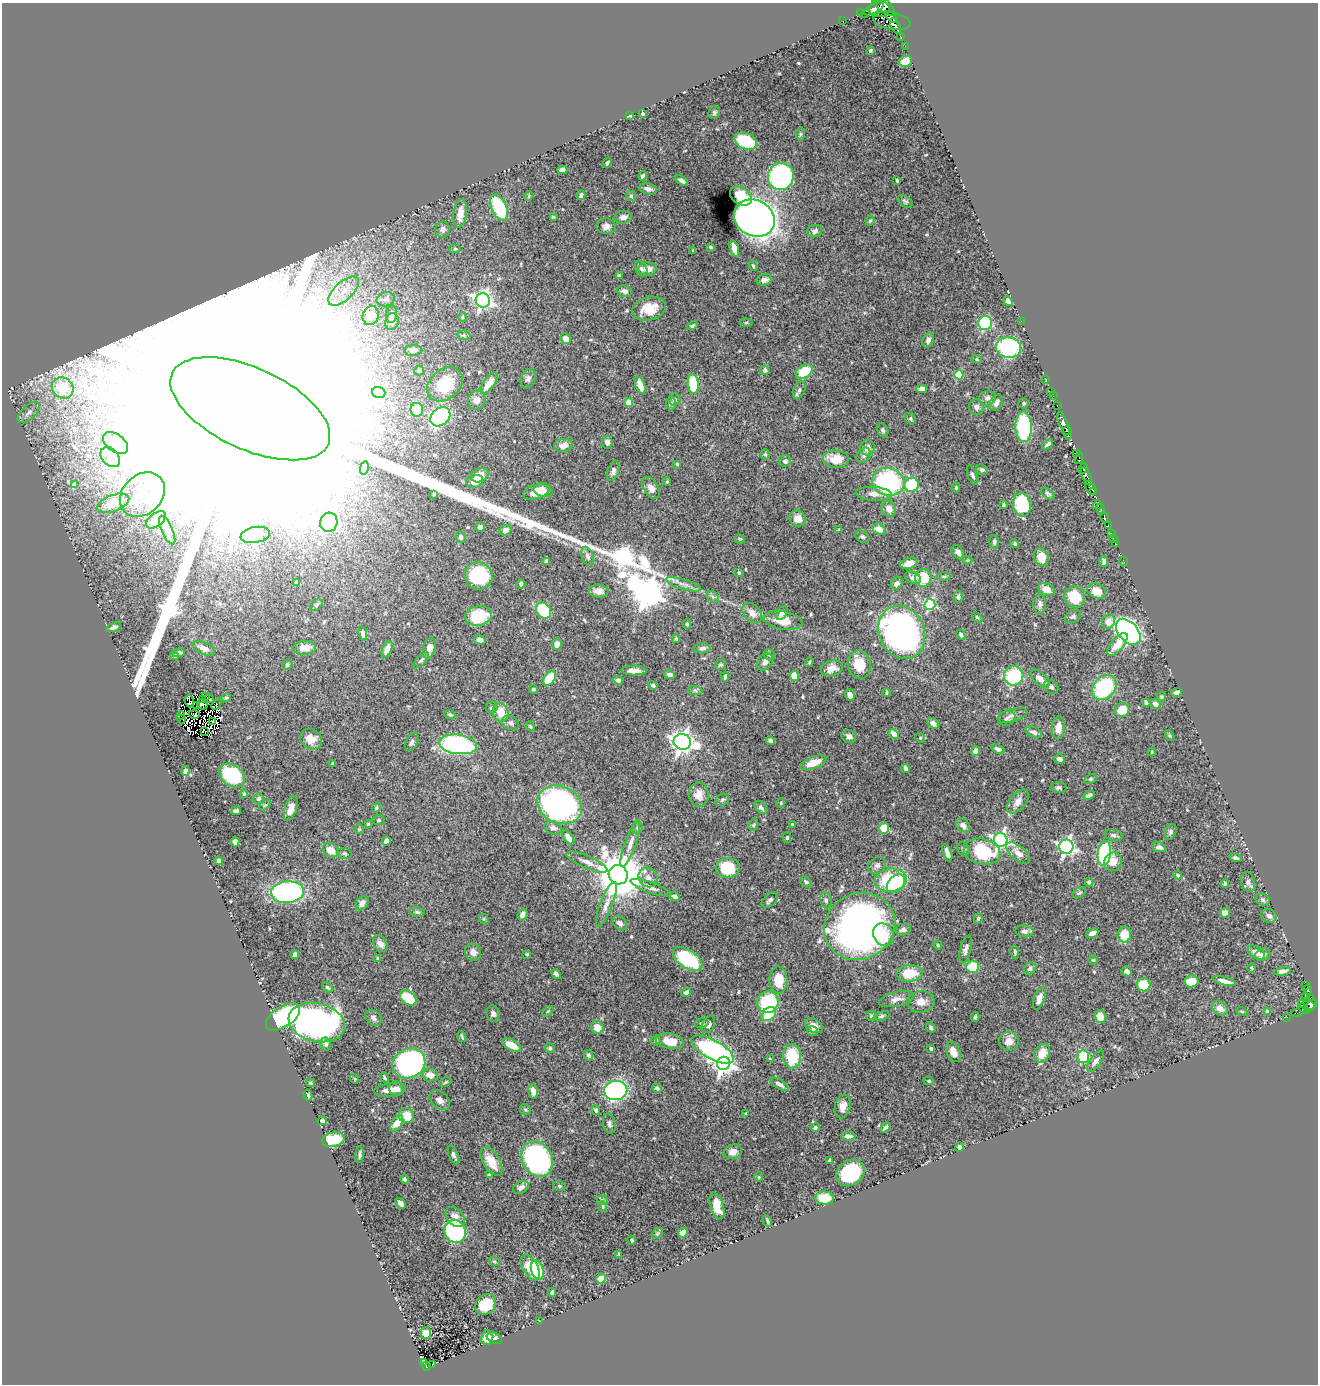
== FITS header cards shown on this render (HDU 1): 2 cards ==
NAXIS1  =                 1316
NAXIS2  =                 1382

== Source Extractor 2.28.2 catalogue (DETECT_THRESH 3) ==
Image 1316 x 1382 px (HDU 1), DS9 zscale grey, 1 PNG px = 1 image px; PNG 1320 x 1386 px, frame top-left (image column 1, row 1382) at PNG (2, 3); each listed source drawn as its Kron ellipse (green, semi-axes under 4 px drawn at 4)
Background 0.839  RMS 0.021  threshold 0.0642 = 3 sigma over >= 5 px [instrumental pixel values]
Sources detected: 547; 15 with non-positive FLUX_AUTO (blend fragments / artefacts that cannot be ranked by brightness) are neither listed nor drawn; of the other 532, the 500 brightest by FLUX_AUTO listed and drawn (32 fainter detections omitted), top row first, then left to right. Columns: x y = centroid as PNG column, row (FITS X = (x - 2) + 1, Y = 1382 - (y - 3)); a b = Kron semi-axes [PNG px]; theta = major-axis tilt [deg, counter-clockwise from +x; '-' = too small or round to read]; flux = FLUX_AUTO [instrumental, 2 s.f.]
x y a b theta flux
883 5 14 6 -42 1100
874 9 11 4 28 1100
879 9 10 8 -3 1000
861 13 3 2 - 18
865 14 4 2 - 94
892 18 7 3 -45 360
843 21 2 2 - 7.5
892 21 19 8 -11 540
896 26 8 4 -62 300
900 36 3 2 - 35
905 46 2 2 - 4.8
870 51 3 3 - 1.9
905 61 7 5 18 17
714 112 6 5 - 3
643 114 3 3 - 2
630 116 4 3 - 2.8
800 134 6 4 89 2.3
746 141 12 8 -25 75
607 163 5 3 - 3
562 170 5 4 - 7.2
643 176 4 3 - 2.9
781 176 14 13 - 260
681 181 7 4 -35 4.5
897 181 4 3 - 2
648 189 9 5 -12 6.1
581 195 4 4 - 4.9
529 196 5 4 - 1.5
631 196 5 5 - 2.1
741 196 12 8 -33 29
905 201 8 5 -34 2.9
499 208 14 7 -66 110
460 213 14 7 83 13
553 217 3 3 - 1.8
623 217 9 6 6 7.6
754 218 21 18 -28 1400
870 221 5 3 - 2
606 226 10 8 -2 7
443 229 8 7 - 7.2
815 231 8 6 15 4
710 247 3 3 - 3
734 248 9 4 -72 15
455 249 6 4 0 1.9
693 250 4 4 - 1.5
753 266 5 4 - 1.7
641 268 8 5 -62 3.6
647 269 9 6 6 13
619 275 4 3 - 2.9
764 280 8 5 17 7.1
344 291 19 9 43 23
624 291 7 5 -15 7.3
386 299 9 7 16 5.5
483 300 7 7 - 520
1008 301 5 4 - 6.8
649 309 17 12 14 32
391 314 9 5 84 5.4
371 315 9 8 - 28
463 317 5 3 - 1.6
1021 321 2 2 - 28
392 322 8 6 79 10
746 323 6 3 -7 1.7
985 323 7 7 - 140
692 326 5 4 - 2.6
464 335 6 4 -8 2.4
566 339 5 5 - 13
928 340 7 5 63 5.3
1009 348 12 10 -11 150
413 350 9 5 1 5.1
977 359 5 4 - 1.8
419 370 5 5 - 3.2
765 370 5 4 - 3.6
804 371 9 6 33 43
959 375 5 4 - 56
528 379 10 7 70 5.2
1046 379 3 2 - 4.4
489 383 12 5 53 17
445 384 20 15 40 47
693 384 10 5 -85 68
640 385 9 5 -71 19
63 388 11 10 - 37
921 389 5 4 - 6.9
799 390 9 6 67 4.5
1050 391 3 2 - 19
379 392 7 5 -18 57
1053 396 2 2 - 3.2
987 398 8 7 - 6
477 400 9 8 - 8.1
674 400 6 6 - 2.9
996 402 8 6 55 7.5
629 403 4 4 - 23
1024 403 5 5 - 2
671 404 7 5 -90 2.9
1057 405 3 2 - 8.2
976 407 8 7 - 5.6
250 409 86 40 -25 980000
417 410 7 6 - 33
29 412 13 7 43 9.3
440 417 11 8 40 260
910 419 6 5 - 2.4
1063 424 12 4 -68 730
1024 427 15 8 -88 120
883 430 7 5 -68 3.2
1068 433 7 4 -79 60
607 442 6 5 - 5.8
116 443 14 8 -37 14
1048 444 6 3 39 3.3
563 445 9 6 14 13
867 448 7 7 - 10
765 454 5 4 - 2.2
1076 454 4 3 - 190
864 455 8 6 54 4.8
110 457 11 8 -46 18
1079 458 6 3 73 330
836 459 13 8 -3 28
785 461 5 5 - 4.4
677 464 4 4 - 1.5
364 468 7 4 78 9.6
1083 469 6 3 62 27
982 470 6 5 - 3.8
613 471 10 5 70 5.1
480 475 9 7 23 14
972 475 10 5 -69 4
1087 476 9 3 -66 180
475 481 8 6 12 16
667 482 4 4 - 1.6
888 482 16 13 -16 190
74 484 4 3 - 2.2
912 485 7 7 - 71
651 488 12 7 -57 12
956 488 5 4 - 1.6
1090 488 7 4 -65 1400
543 491 9 6 -14 8.3
536 492 14 7 20 23
1093 492 3 2 - 310
434 494 4 3 - 2.1
874 494 18 7 -4 12
1048 494 7 4 -37 2.7
142 495 25 19 43 45
113 503 17 8 21 23
1003 505 4 3 - 2.2
1022 505 12 8 -79 84
1098 505 4 2 - 130
889 509 8 7 - 9.7
1101 509 5 3 - 250
1104 517 6 3 -72 130
798 518 8 7 - 13
156 520 11 6 38 16
329 522 9 8 - 100
1108 525 3 2 - 46
480 527 5 4 - 4.3
839 529 4 3 - 1.6
879 529 7 5 -20 17
167 530 15 5 -66 9.7
505 530 6 5 - 7.9
1111 534 3 3 - 22
255 535 15 8 10 9.2
461 537 6 4 -70 3.8
862 537 7 5 -31 3.2
1113 538 2 2 - 6
740 539 5 4 - 2.5
994 542 6 4 -80 3.1
1115 543 3 2 - 7.8
1015 544 5 4 - 2.3
958 552 8 5 -57 6
588 556 10 6 -69 5.6
1041 557 9 7 -71 17
968 560 5 4 - 1.6
547 561 4 4 - 4.2
1104 561 6 4 83 4.2
1124 562 4 2 - 10
909 563 9 5 17 12
739 573 4 3 - 2.2
478 576 14 13 - 86
944 576 7 4 7 2.3
913 578 8 5 -25 6.5
923 578 9 8 - 52
297 582 4 4 - 4.5
897 583 6 5 - 6
521 584 4 3 - 3.2
683 584 18 5 -16 9.2
1046 589 8 6 -20 13
599 591 10 6 -4 12
1097 591 9 7 -23 19
713 597 6 5 - 2.8
958 597 6 4 -86 3.5
1074 597 11 10 - 49
1040 604 10 6 -90 4.9
316 605 7 5 50 2.9
930 605 6 5 - 140
544 611 9 7 -53 87
752 613 11 8 -48 11
782 613 7 5 58 5.6
479 616 14 9 11 57
1073 616 8 6 27 3.7
977 617 6 4 -40 2.1
783 620 19 9 -9 24
1108 622 7 6 - 12
687 624 5 4 - 2
114 627 8 4 20 4.7
902 632 27 22 -67 630
1128 632 15 9 -48 680
363 633 7 4 -79 4.6
961 635 5 3 - 3.4
676 639 4 3 - 1.7
480 640 6 4 -13 6
557 644 6 5 - 9.9
1117 644 14 6 49 21
204 648 12 6 -26 10
304 648 11 7 2 17
429 648 10 6 74 14
702 648 8 5 3 4.9
387 649 9 4 67 9.5
179 653 6 4 6 4.5
769 655 6 5 - 2.1
174 656 4 3 - 2
421 660 10 4 47 3.4
765 662 9 7 50 5.4
809 662 5 3 - 1.7
287 665 5 4 - 2.5
721 665 5 5 - 2.1
859 665 14 11 -77 30
832 668 11 7 16 14
634 671 13 5 -1 11
670 675 5 4 - 5
794 676 5 4 - 26
1014 676 10 9 - 98
725 677 4 3 - 2.2
549 678 8 5 52 50
1040 679 11 6 -43 11
618 680 5 4 - 4.7
653 685 5 4 - 3.2
1051 687 8 6 -37 3.9
1104 687 14 10 48 110
533 689 4 4 - 2.1
695 690 7 4 -1 2.8
886 692 4 2 - 1.8
1176 693 5 3 - 3.4
850 695 6 4 -72 8.3
205 697 2 2 - 1.8
1161 697 5 4 - 2
226 698 5 3 - 1.8
202 699 3 2 - 2
209 699 5 2 - 6.1
189 701 6 3 -86 9
1146 703 4 3 - 2.2
202 704 5 5 - 3.5
216 704 6 4 47 10
1155 704 6 5 - 6.3
197 705 2 2 - 1.5
492 708 6 6 - 2.8
1122 710 7 6 - 26
501 712 9 8 - 21
194 714 5 2 - 4.3
181 715 4 3 - 15
450 715 6 4 -22 2.6
1013 715 15 6 16 6.4
1007 718 9 7 22 3.7
181 719 5 3 - 19
213 722 4 2 - 2.6
511 723 9 6 -25 4.7
933 723 6 4 -36 6
530 726 5 4 - 2
1058 727 11 6 86 15
204 731 4 2 - 1.7
1034 732 9 5 -21 6
894 734 5 4 - 15
849 736 7 6 - 4.8
1170 736 6 3 -59 1.8
920 738 5 4 - 1.8
311 739 11 10 - 20
771 741 4 3 - 3.7
412 742 9 5 60 4.9
682 742 9 8 - 1000
458 744 19 9 -8 310
998 749 6 4 -21 4.2
976 751 5 4 - 6.8
1152 752 4 4 - 1.7
1060 759 5 4 - 6
332 763 3 3 - 1.8
814 763 14 6 21 21
905 768 4 3 - 3.6
185 771 5 4 - 5.4
232 775 14 10 -38 96
1090 779 7 4 26 2.1
1059 787 8 5 -4 3.2
244 794 4 3 - 1.9
699 795 12 10 -89 14
1089 795 6 3 25 2.8
259 799 5 5 - 3.4
722 800 7 5 30 3.1
1018 802 14 8 51 11
781 803 4 4 - 1.6
265 805 6 4 43 1.9
560 805 23 18 -25 380
291 808 13 6 72 13
376 808 5 4 - 2.2
761 808 7 5 -49 4.9
236 811 5 4 - 3.7
379 820 6 5 - 2
368 824 3 3 - 1.5
753 825 6 4 71 2.1
793 825 3 3 - 2.3
963 825 8 6 -46 7.1
553 828 9 6 -18 5.2
637 828 6 5 - 2.8
884 828 5 5 - 32
359 829 4 4 - 1.7
1170 832 8 5 65 3
1114 835 9 5 -12 4.1
568 837 8 5 -54 10
787 838 5 4 - 2.4
1001 840 7 6 - 420
386 841 5 4 - 7.4
235 842 5 4 - 7.7
630 844 24 5 70 11
1066 847 7 7 - 430
1159 847 7 5 -12 5.5
963 849 7 5 -62 3.9
331 850 8 6 -35 16
982 852 18 13 -13 88
345 853 7 5 -19 2.4
947 853 9 3 -70 6
1018 853 14 7 -40 14
1104 853 12 6 83 210
1235 858 6 4 -18 3.9
219 861 4 4 - 3.7
587 862 22 6 -23 11
1113 862 9 8 - 17
877 866 9 7 32 5.7
728 868 12 9 3 61
618 875 10 9 - 7400
1178 875 4 4 - 2.2
648 877 10 9 - 9
891 880 16 11 10 120
806 882 6 4 -41 3
1089 882 4 3 - 2.9
1248 882 10 7 -71 5.5
1225 883 4 3 - 1.7
896 884 11 7 48 54
650 888 21 5 -20 9.3
287 892 16 11 5 290
1079 893 7 5 30 2.5
674 896 6 4 -24 3.5
770 900 9 5 41 5
826 900 8 5 -78 4
1263 900 7 5 -32 2.8
362 903 8 5 53 7.3
606 905 24 6 69 12
417 912 8 5 -11 3
1225 913 5 4 - 8.7
522 915 6 4 69 9.7
1269 916 8 6 -33 5.4
978 918 5 4 - 2.4
484 919 5 4 - 2
620 923 8 6 -39 6
860 926 36 33 29 750
903 929 8 5 12 6.3
1025 931 9 6 -4 5.3
1092 933 6 4 26 8.1
883 935 12 10 -60 24
1124 935 7 6 - 29
380 944 9 6 -55 7.9
938 945 5 3 - 1.7
966 949 14 5 76 6
473 952 9 7 -64 8.3
1015 952 6 4 -81 2.2
1256 952 9 5 -33 13
295 954 4 4 - 4.8
527 954 4 4 - 1.7
1263 955 7 6 - 4.2
377 958 4 3 - 1.7
687 959 17 9 -34 110
1093 960 5 4 - 1.8
973 967 6 6 - 47
1030 968 7 5 43 3.8
1252 968 5 3 - 1.5
1127 971 5 5 - 6.4
1282 971 8 3 10 5.6
910 973 13 8 5 38
556 974 5 4 - 3.6
778 980 13 9 -89 33
1191 981 7 6 - 23
1225 981 11 4 -14 8.9
1144 985 7 6 - 52
1305 986 4 3 - 25
327 987 6 4 -44 2.7
1308 990 4 3 - 79
686 992 5 4 - 4.9
1306 997 3 2 - 5
408 998 9 6 -38 43
896 999 18 7 13 11
1039 999 11 5 71 10
1311 999 3 2 - 28
768 1002 11 10 - 120
921 1002 13 11 7 14
1307 1004 8 5 -19 69
1311 1006 7 3 44 320
1220 1008 8 6 -36 11
1303 1009 6 3 -48 35
548 1011 6 3 44 1.6
1242 1011 6 3 -20 1.7
1267 1011 4 3 - 1.9
1298 1012 7 4 21 31
493 1014 8 6 -67 5.1
769 1014 8 6 45 37
872 1016 5 5 - 3.3
881 1016 8 4 19 3.1
283 1017 19 10 34 240
975 1017 5 3 - 2.4
1100 1017 6 5 - 20
1287 1017 3 2 - 1.5
373 1018 9 7 -41 4.9
317 1022 28 19 -13 720
702 1023 7 5 15 2.3
708 1024 9 6 65 5.2
814 1026 9 6 -31 8.5
597 1027 7 6 - 17
931 1028 5 4 - 2.4
812 1031 5 4 - 3.6
462 1036 5 2 - 1.9
656 1041 5 5 - 2.7
670 1041 14 7 -10 24
1009 1041 10 9 - 12
326 1044 6 5 - 4.4
511 1045 10 5 -28 22
550 1048 5 5 - 2.3
931 1048 4 3 - 2.5
713 1050 23 9 -28 450
953 1052 10 6 -64 15
1042 1053 10 7 65 21
589 1055 5 4 - 3.8
792 1056 12 9 -88 64
1083 1056 6 6 - 61
770 1059 4 3 - 1.7
1095 1061 12 5 54 5.9
409 1063 17 14 30 420
723 1063 6 6 - 780
430 1075 8 6 -7 11
384 1077 5 3 - 2
354 1079 5 4 - 1.6
929 1081 5 4 - 2.1
446 1082 6 4 36 1.9
310 1083 5 3 - 1.9
779 1084 10 4 -30 6.9
657 1088 5 4 - 3.5
396 1089 8 7 - 7.7
390 1090 16 6 7 13
616 1090 11 9 2 340
533 1091 7 4 -76 10
308 1095 6 3 -76 2.2
440 1100 12 8 -43 8.5
843 1106 12 7 76 12
525 1110 6 5 - 2.3
596 1110 5 4 - 3.2
746 1114 4 4 - 2.4
406 1116 7 7 - 28
322 1121 5 3 - 3.3
397 1123 9 5 53 18
609 1123 10 6 -79 4.5
815 1127 5 4 - 2.5
885 1128 6 3 43 2.9
848 1136 7 4 -2 5.4
333 1139 11 7 11 47
960 1147 5 4 - 5.4
733 1152 9 7 16 9.7
360 1155 8 3 86 2.7
453 1155 10 4 -68 4.2
537 1159 18 15 -62 350
829 1160 4 2 - 1.7
491 1161 16 8 -59 23
850 1173 15 12 37 88
490 1175 4 4 - 3.6
759 1177 4 4 - 1.5
404 1179 5 4 - 2.7
559 1186 6 5 - 2.3
521 1187 8 5 29 6.8
824 1198 9 6 -5 38
602 1200 5 5 - 2.1
400 1203 6 4 -49 7.5
603 1206 5 4 - 1.8
717 1206 14 6 -73 23
455 1217 11 8 -48 13
767 1221 6 3 -61 2.3
455 1231 11 10 - 160
657 1233 6 4 36 2.1
683 1233 5 4 - 7.5
632 1240 4 4 - 2.9
619 1254 4 3 - 1.6
494 1261 6 3 -19 1.9
530 1267 14 7 -59 27
537 1270 10 6 -72 53
601 1279 5 5 - 25
552 1292 4 3 - 4.1
486 1304 11 9 42 49
539 1321 2 2 - 1.5
426 1333 6 5 - 13
487 1337 7 6 - 12
494 1338 8 5 -24 7.4
423 1363 3 3 - 25
432 1365 3 2 - 3.2
426 1366 4 3 - 61
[32 fainter detections neither listed nor drawn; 15 non-positive-flux detections neither listed nor drawn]